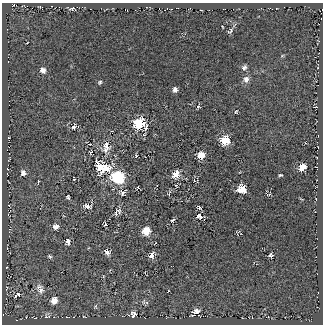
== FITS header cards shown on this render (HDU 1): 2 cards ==
NAXIS1  =                  321
NAXIS2  =                  322

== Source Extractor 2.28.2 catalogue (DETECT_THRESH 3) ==
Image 321 x 322 px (HDU 1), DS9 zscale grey, 1 PNG px = 1 image px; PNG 325 x 326 px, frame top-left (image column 1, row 322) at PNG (2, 3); no overlay
Background 5.38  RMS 31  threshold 94.2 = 3 sigma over >= 5 px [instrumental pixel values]
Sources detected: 67; all 67 listed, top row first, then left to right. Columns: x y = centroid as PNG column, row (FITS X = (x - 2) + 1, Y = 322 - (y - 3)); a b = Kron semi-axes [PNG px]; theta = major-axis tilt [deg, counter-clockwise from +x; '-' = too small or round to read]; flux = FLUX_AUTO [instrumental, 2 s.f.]
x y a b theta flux
51 6 3 2 - 3400
40 7 4 2 - 1800
72 8 4 3 - 11000
261 8 2 2 - 6600
322 9 3 2 - 2600
223 27 3 2 - 1500
230 31 8 4 35 4500
282 56 5 3 - 2300
244 67 7 6 - 6100
43 70 6 6 - 9900
246 79 7 7 - 11000
100 82 5 4 - 3200
175 90 5 4 - 8700
198 106 6 5 - 2900
236 111 6 4 85 2700
139 123 7 7 - 150000
74 126 9 6 30 8600
146 128 5 3 - 4600
225 140 7 6 - 64000
106 147 18 11 79 24000
90 152 5 3 - 2700
201 155 6 5 - 34000
136 156 5 4 - 2400
100 167 15 8 -75 44000
302 167 6 5 - 36000
7 168 3 2 - 2200
105 168 8 7 - 43000
7 173 3 2 - 6000
23 173 7 6 - 8900
176 174 7 6 - 28000
280 175 4 3 - 2800
118 177 9 8 - 150000
74 179 3 3 - 3000
194 180 6 4 -72 3200
38 182 7 3 83 3800
137 188 4 2 - 2500
241 189 6 6 - 64000
122 192 10 7 25 9400
269 194 6 3 23 2200
68 197 5 4 - 3300
316 200 3 2 - 3500
87 206 9 6 -10 13000
199 207 5 3 - 4100
118 212 10 8 43 9800
199 216 6 5 - 9000
173 220 7 4 35 3600
105 224 5 3 - 4800
56 226 6 5 - 13000
146 231 6 6 - 43000
68 242 7 6 - 9800
155 243 3 2 - 1000
107 252 8 6 -46 10000
151 255 7 5 61 13000
271 255 5 4 - 6500
50 256 6 4 -43 4200
41 290 12 12 - 17000
17 295 10 5 38 9400
54 301 8 7 - 21000
144 302 8 6 83 5200
95 306 6 5 - 3600
196 311 8 6 36 14000
133 315 8 5 88 14000
47 316 11 10 - 12000
62 317 2 2 - 1200
84 317 4 2 - 1300
145 318 3 2 - 3300
17 320 4 3 - 3300
At the frame edge (FLAGS 8, measured only in part): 1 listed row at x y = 322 9